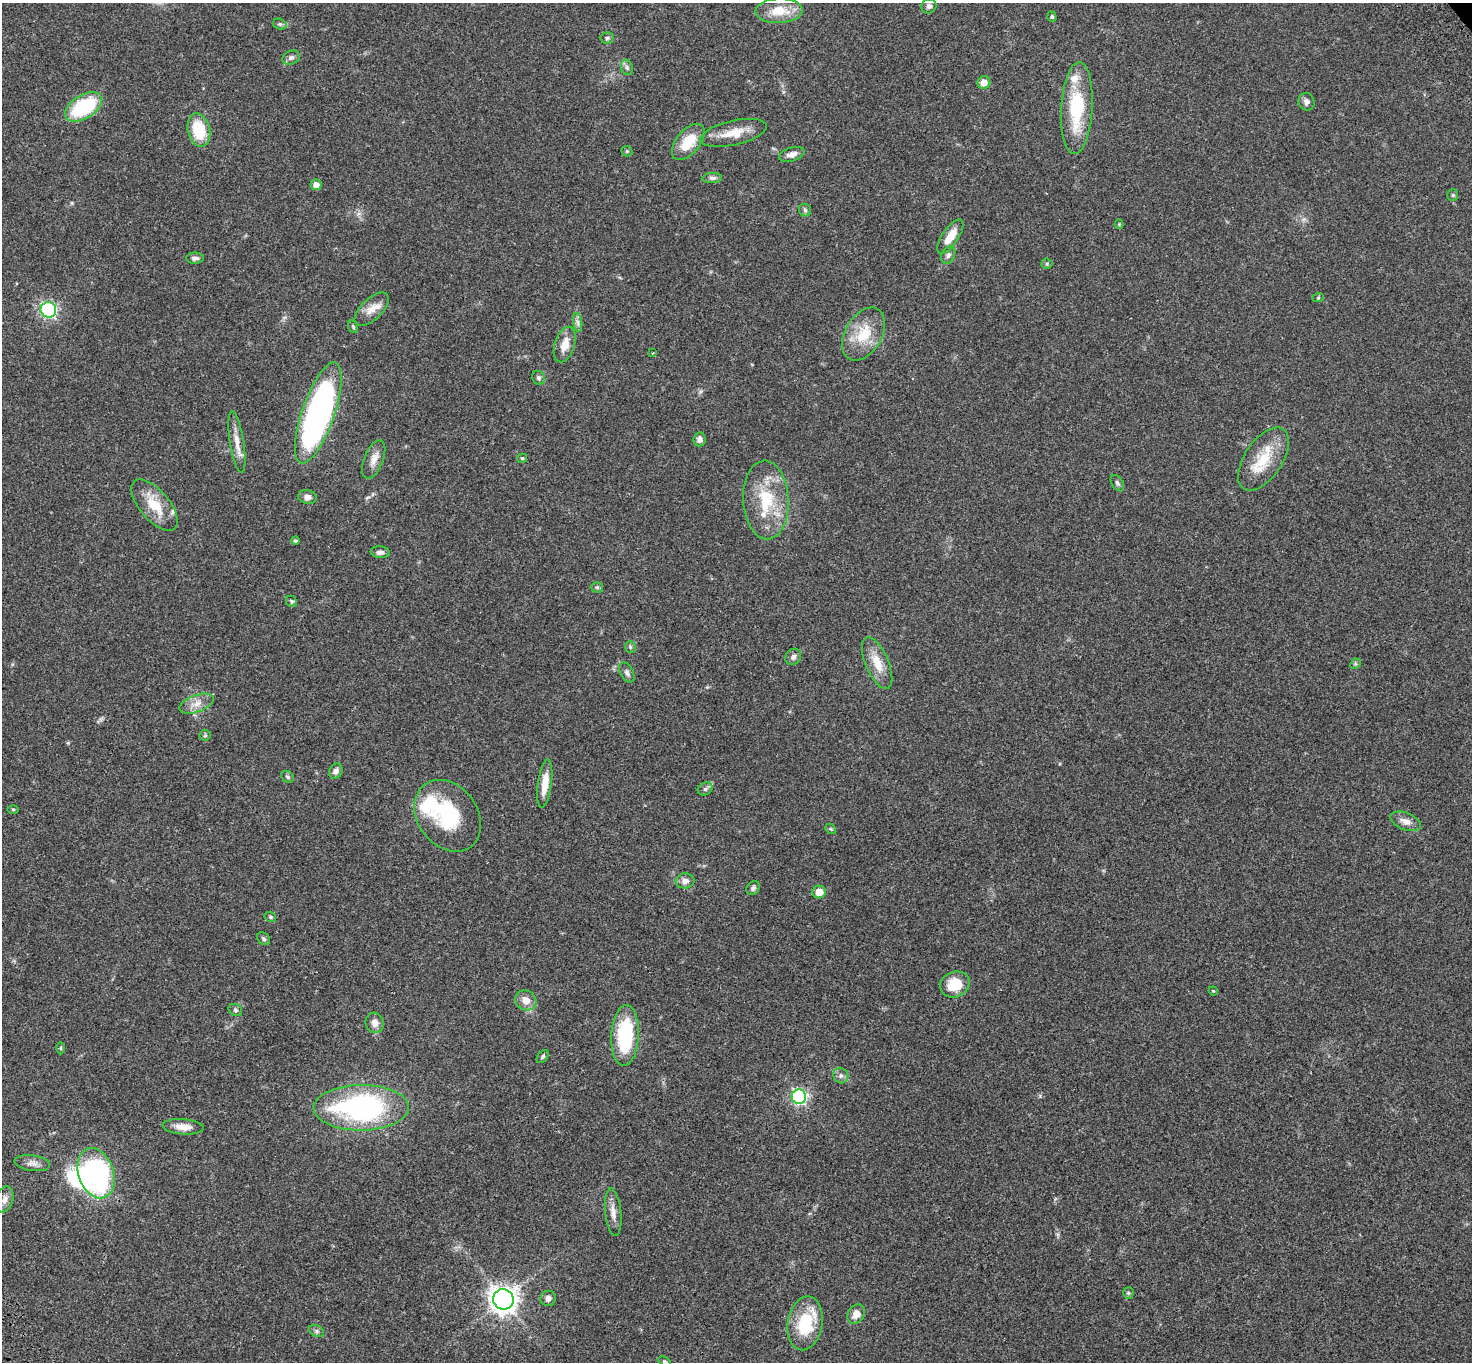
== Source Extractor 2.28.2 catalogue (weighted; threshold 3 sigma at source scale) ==
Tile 7 of 4 x 4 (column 3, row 2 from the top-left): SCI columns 3050-4519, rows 3103-4462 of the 6094 x 6064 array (HDU 1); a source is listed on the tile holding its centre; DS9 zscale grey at full resolution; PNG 1474 x 1364 px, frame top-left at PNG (2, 3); each listed source drawn as its Kron ellipse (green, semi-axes under 4 px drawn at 4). Shown black and unused: <1% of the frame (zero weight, under 3 of 4 exposures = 6% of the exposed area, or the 3 px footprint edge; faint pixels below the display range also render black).
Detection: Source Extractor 2.28.2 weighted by HDU 2 'WHT'; one run over the whole footprint, this tile lists its part. Background 0.0463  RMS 0.0052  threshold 0.0236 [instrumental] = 3 sigma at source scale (4.5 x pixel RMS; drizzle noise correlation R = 1.50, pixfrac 1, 0.05/0.05 arcsec/px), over >= 5 px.
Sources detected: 96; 1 inside a brighter object's white glare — neither listed nor drawn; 4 inside a brighter listed object's ellipse — not listed separately; the other 91 listed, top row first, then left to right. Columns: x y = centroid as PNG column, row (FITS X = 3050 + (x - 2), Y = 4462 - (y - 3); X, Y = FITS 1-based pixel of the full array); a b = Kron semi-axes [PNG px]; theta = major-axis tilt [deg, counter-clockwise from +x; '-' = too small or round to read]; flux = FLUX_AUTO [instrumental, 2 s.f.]
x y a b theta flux
929 6 8 7 - 1.7
779 11 23 12 2 11
1052 17 5 4 - 0.77
280 24 7 5 -19 0.93
607 38 6 5 - 0.93
291 58 9 6 22 1.7
627 67 8 6 -70 1.3
984 82 6 6 - 4.6
1306 102 9 8 - 1.8
84 107 21 11 32 36
1077 108 46 15 87 33
199 130 17 11 -76 19
733 133 34 12 13 10
688 142 21 12 50 13
627 151 6 5 - 0.7
792 154 13 6 17 3.1
712 178 10 5 4 1.5
316 185 5 5 - 3.5
1453 195 6 5 - 0.75
805 210 6 6 - 1.1
1119 224 4 4 - 0.54
950 237 20 8 56 7.6
948 255 9 6 62 1.5
195 258 9 5 0 1.7
1047 264 5 5 - 0.69
1318 298 6 3 19 0.52
372 309 21 10 44 5.9
48 310 8 7 - 93
578 322 9 4 -81 1.6
353 327 6 4 -69 0.78
864 334 29 18 60 17
565 344 18 10 72 6.6
653 353 3 2 - 0.39
538 378 7 6 - 1.2
318 413 53 16 71 170
700 439 7 6 - 2.1
237 442 31 7 -81 5.9
522 458 5 4 - 0.6
374 459 20 9 68 4.7
1263 459 36 19 56 18
1117 483 9 5 -59 1.3
307 497 9 6 -10 2.5
766 500 39 22 -87 24
154 505 31 15 -49 14
295 541 4 4 - 0.92
380 552 9 6 -4 2
597 587 5 5 - 0.81
291 601 6 5 - 0.86
630 647 6 5 - 0.78
793 657 9 7 51 1.8
877 663 28 11 -67 9.4
1355 664 6 4 44 0.67
627 673 11 6 -62 1.7
197 704 18 8 20 4.7
205 735 5 5 - 0.69
336 771 8 6 61 2.1
288 777 7 5 -32 0.93
545 784 24 7 82 7.1
705 789 8 6 28 1.2
13 809 5 3 - 0.56
448 816 39 30 -53 37
1406 821 16 8 -21 3.7
831 829 6 4 -43 0.59
685 881 9 7 5 2.8
753 888 7 6 - 1.4
819 892 6 6 - 7.7
270 917 6 4 -21 0.81
264 939 7 5 -46 1.1
955 984 15 12 24 13
1213 991 4 4 - 0.48
526 1000 11 9 -36 5
235 1010 7 6 - 0.93
375 1023 10 9 - 3.1
625 1035 30 14 87 37
61 1048 6 4 -90 0.6
543 1057 7 5 52 0.9
841 1076 8 7 - 1.8
799 1097 7 7 - 100
361 1108 47 23 0 100
183 1127 20 8 -4 5.6
32 1163 18 7 -7 3.1
96 1173 26 17 -71 94
5 1199 13 8 72 2.9
613 1212 24 8 -84 4.4
1128 1293 5 5 - 0.72
548 1298 8 7 - 2.3
503 1299 10 10 - 460
856 1314 10 8 56 4.3
805 1323 27 17 80 25
317 1331 8 5 -27 1.2
664 1361 6 4 -30 0.66